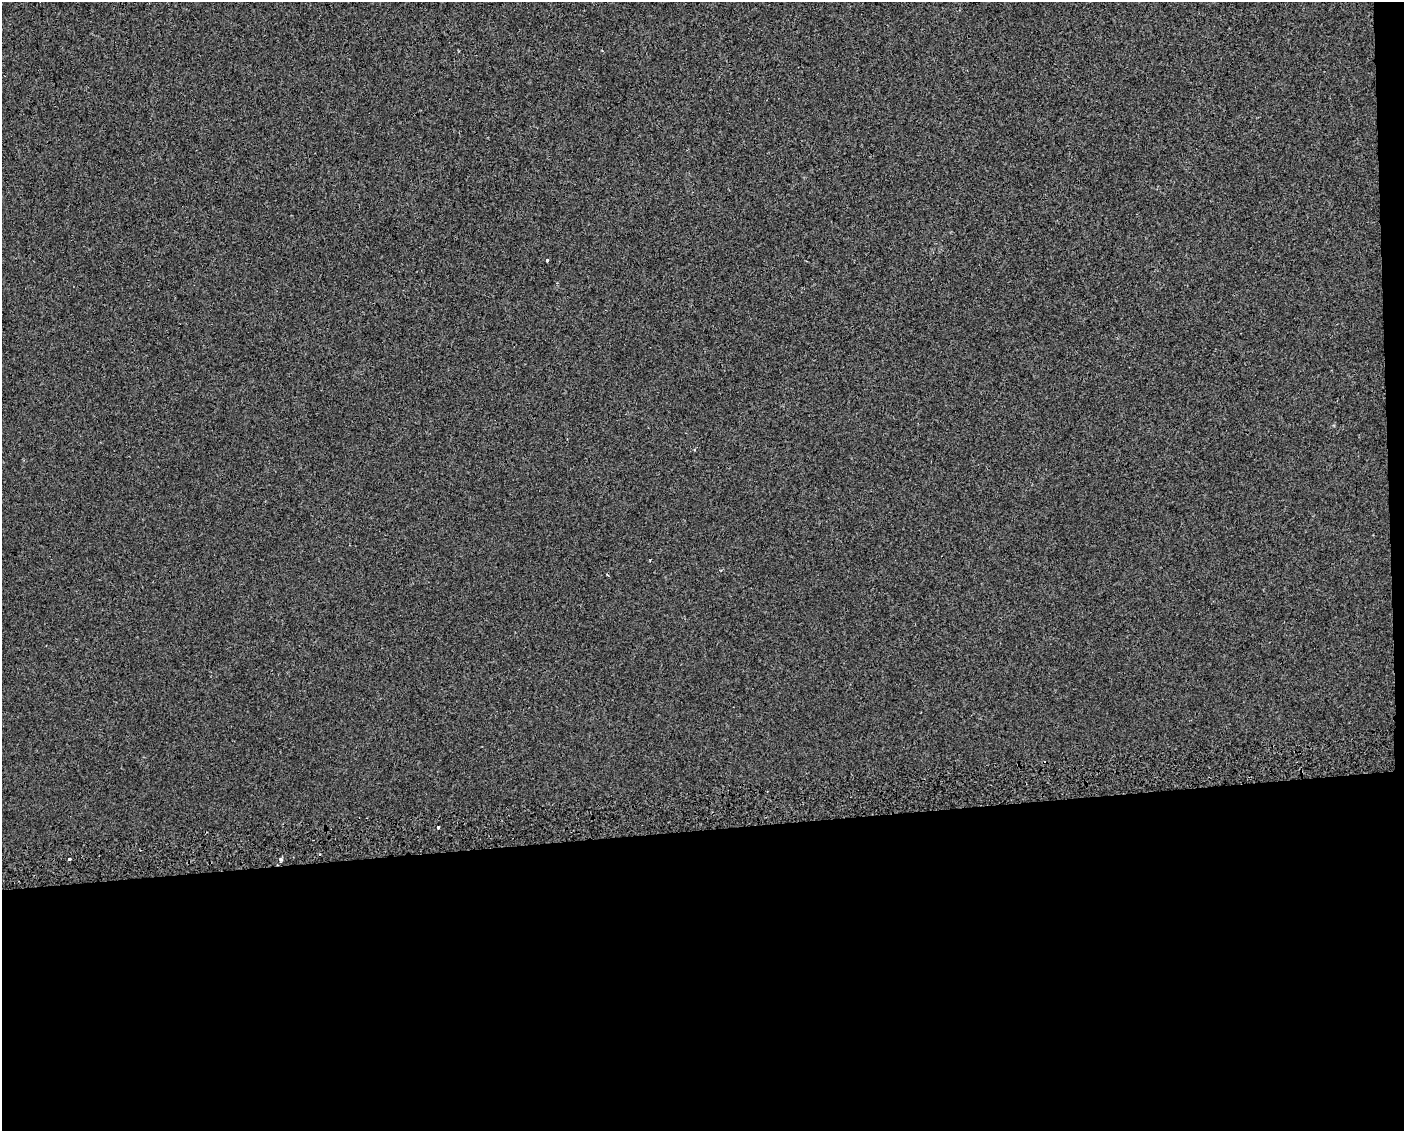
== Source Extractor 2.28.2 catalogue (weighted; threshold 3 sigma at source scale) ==
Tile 12 of 3 x 4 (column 3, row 4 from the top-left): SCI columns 2853-4254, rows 41-1169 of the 4261 x 4599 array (HDU 1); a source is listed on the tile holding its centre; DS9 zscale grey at full resolution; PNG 1406 x 1133 px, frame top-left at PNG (2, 2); no overlay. Shown black and unused: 28% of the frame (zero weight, under 2 of 3 exposures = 2% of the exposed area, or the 3 px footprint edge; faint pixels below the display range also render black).
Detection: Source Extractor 2.28.2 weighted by HDU 2 'WHT'; one run over the whole footprint, this tile lists its part. Background 8.95e-05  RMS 0.0035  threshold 0.0157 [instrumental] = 3 sigma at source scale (4.5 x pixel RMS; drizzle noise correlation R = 1.50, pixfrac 1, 0.0396/0.0396 arcsec/px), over >= 5 px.
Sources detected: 4; all 4 listed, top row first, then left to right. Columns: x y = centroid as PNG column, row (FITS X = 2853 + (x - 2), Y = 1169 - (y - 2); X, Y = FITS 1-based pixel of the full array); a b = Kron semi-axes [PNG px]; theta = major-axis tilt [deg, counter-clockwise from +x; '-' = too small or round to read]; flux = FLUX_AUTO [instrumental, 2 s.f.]
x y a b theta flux
547 260 3 3 - 1.6
438 827 3 3 - 2.1
70 859 3 3 - 14
281 860 5 4 - 0.56